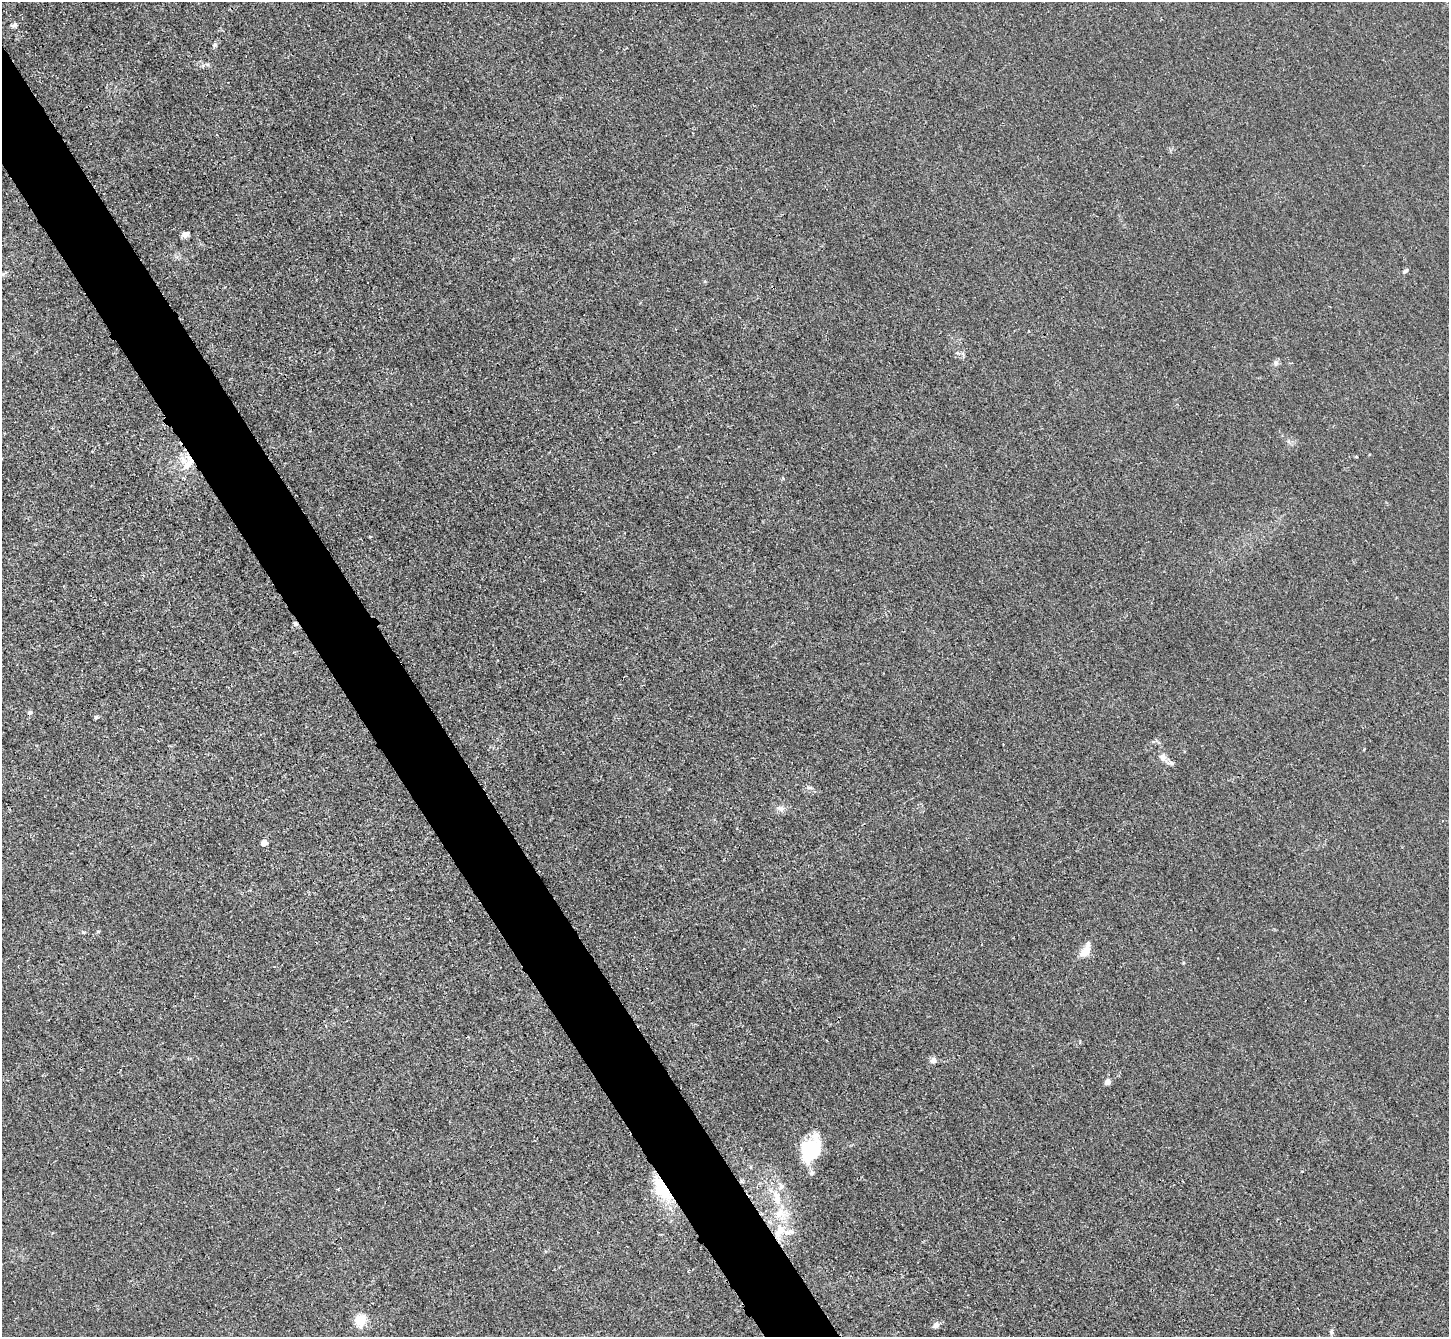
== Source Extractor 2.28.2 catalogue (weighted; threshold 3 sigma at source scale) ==
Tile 11 of 4 x 4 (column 3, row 3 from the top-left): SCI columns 2911-4357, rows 1643-2977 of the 5823 x 5815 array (HDU 1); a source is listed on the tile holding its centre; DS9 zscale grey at full resolution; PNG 1451 x 1339 px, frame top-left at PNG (2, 2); no overlay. Shown black and unused: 5% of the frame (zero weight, under 3 of 4 exposures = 2% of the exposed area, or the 3 px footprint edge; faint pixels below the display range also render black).
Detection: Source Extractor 2.28.2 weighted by HDU 2 'WHT'; one run over the whole footprint, this tile lists its part. Background 0.0138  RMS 0.0044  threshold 0.0199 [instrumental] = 3 sigma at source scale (4.5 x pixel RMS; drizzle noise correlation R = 1.50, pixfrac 1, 0.05/0.05 arcsec/px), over >= 5 px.
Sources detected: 36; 3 inside a brighter object's white glare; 1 cosmic-ray / hot-pixel residue — not listed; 4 inside a brighter listed object's ellipse — not listed separately; the other 28 listed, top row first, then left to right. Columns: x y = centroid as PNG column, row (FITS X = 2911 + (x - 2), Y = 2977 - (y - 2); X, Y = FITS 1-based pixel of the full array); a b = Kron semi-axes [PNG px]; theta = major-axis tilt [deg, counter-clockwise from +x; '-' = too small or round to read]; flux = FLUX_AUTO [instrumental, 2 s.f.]
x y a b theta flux
14 25 8 6 16 1.1
215 44 6 4 20 0.73
185 234 7 6 - 1.9
1405 271 7 5 37 1
1276 362 8 6 89 1.2
1356 457 4 3 - 0.38
188 463 27 13 69 9.6
783 478 5 4 - 0.48
29 713 8 6 45 1
96 717 5 5 - 0.71
1163 757 10 8 -72 2.4
1172 763 9 6 -31 1.3
810 788 8 4 0 0.91
781 808 10 7 -3 2.2
264 843 4 4 - 6.5
98 932 5 3 - 0.44
1085 951 17 9 50 5.2
1183 963 5 3 - 0.4
933 1060 7 7 - 2.2
1108 1082 6 6 - 2.5
808 1145 35 17 35 16
812 1173 8 7 - 1.4
662 1189 30 13 -58 19
777 1198 25 9 -76 9.3
780 1231 25 12 74 11
360 1322 18 13 38 6.3
936 1325 9 7 41 1.8
1331 1332 7 5 -88 1
Overlapping masked pixels (flux is a lower limit): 3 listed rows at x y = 188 463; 662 1189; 780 1231